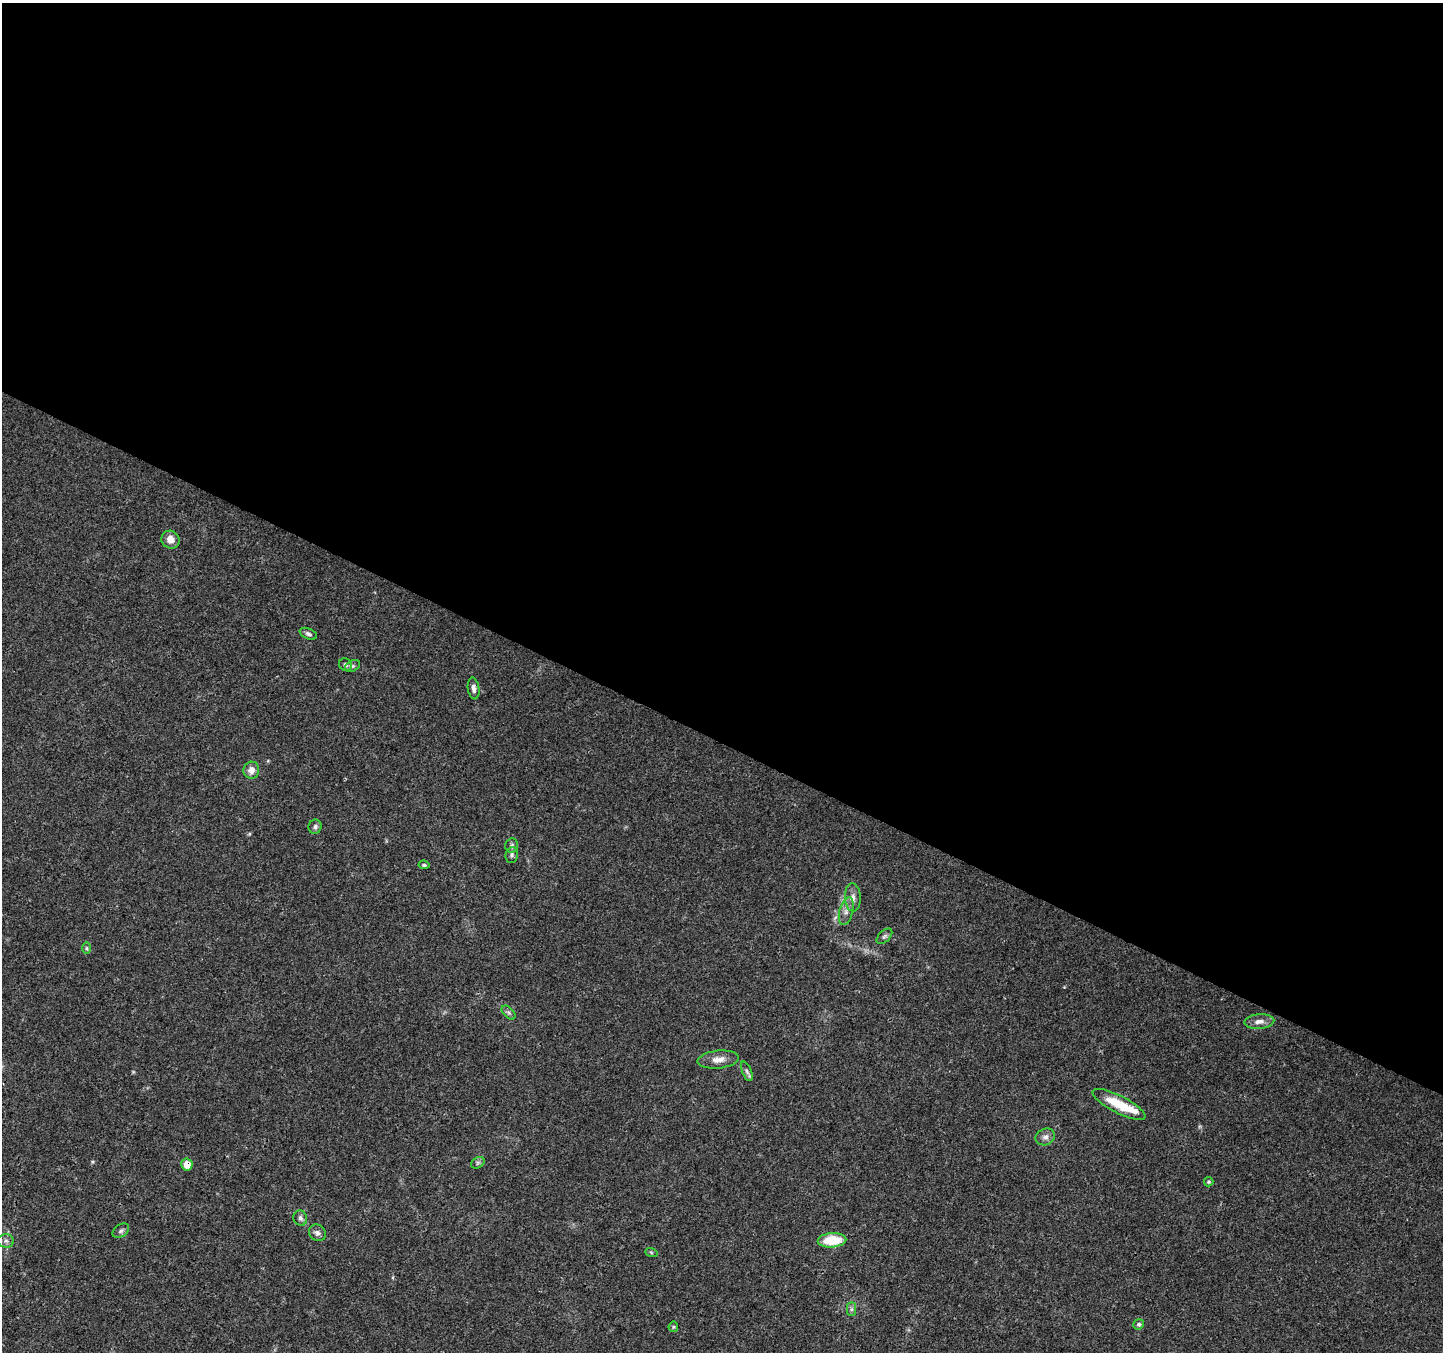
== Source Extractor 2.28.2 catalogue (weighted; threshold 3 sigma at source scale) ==
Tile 3 of 4 x 4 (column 3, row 1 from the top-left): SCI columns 2883-4323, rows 4251-5600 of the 5770 x 5865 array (HDU 1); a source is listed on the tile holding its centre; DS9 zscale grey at full resolution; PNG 1445 x 1354 px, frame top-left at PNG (2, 3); each listed source drawn as its Kron ellipse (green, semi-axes under 4 px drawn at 4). Shown black and unused: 55% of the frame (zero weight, under 3 of 4 exposures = <1% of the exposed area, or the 3 px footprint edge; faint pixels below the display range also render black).
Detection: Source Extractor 2.28.2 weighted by HDU 2 'WHT'; one run over the whole footprint, this tile lists its part. Background 0.0205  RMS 0.0032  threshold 0.0145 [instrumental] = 3 sigma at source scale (4.5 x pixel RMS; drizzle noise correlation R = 1.50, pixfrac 1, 0.0396/0.0396 arcsec/px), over >= 5 px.
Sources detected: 33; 1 inside a brighter listed object's ellipse — not listed separately; the other 32 listed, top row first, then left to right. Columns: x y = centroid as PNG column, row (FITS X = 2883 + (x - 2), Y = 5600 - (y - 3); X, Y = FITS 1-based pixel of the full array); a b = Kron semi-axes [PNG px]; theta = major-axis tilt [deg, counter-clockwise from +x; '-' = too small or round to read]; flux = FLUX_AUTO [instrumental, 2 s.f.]
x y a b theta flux
170 540 9 8 - 2.6
308 634 9 5 -22 0.87
345 665 7 6 - 0.77
353 666 8 5 26 0.75
474 688 11 5 -82 1.3
251 770 8 8 - 2.2
315 827 7 6 - 1
512 846 7 6 - 0.82
512 855 8 6 81 0.88
424 865 5 4 - 0.54
853 898 14 8 -87 1.9
846 911 14 7 76 2
884 936 9 5 44 0.77
86 948 6 4 -89 0.43
509 1012 8 5 -45 0.73
1259 1022 15 7 5 2
718 1059 21 9 6 3
747 1071 10 4 -66 0.88
1119 1104 29 8 -27 9.2
1045 1137 10 8 20 1.4
478 1163 7 5 31 0.69
187 1164 6 5 - 3.7
1209 1182 5 4 - 0.4
300 1218 8 6 -67 1.1
121 1231 9 6 36 0.86
317 1233 9 8 - 1.1
832 1240 14 7 4 10
6 1241 8 6 -1 1.1
651 1252 6 4 -20 0.38
851 1309 7 4 90 0.68
1139 1324 5 5 - 0.62
673 1327 5 5 - 0.42
Overlapping masked pixels (flux is a lower limit): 1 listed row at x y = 187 1164